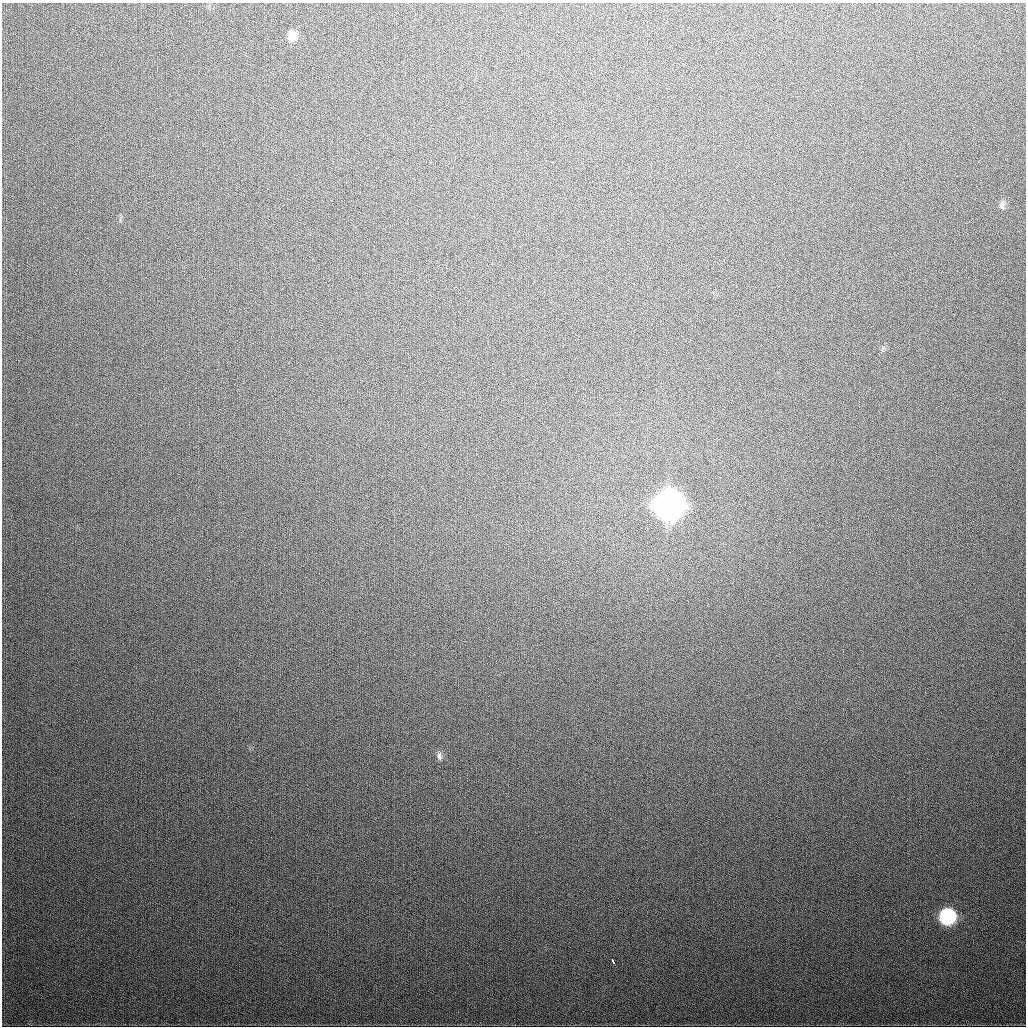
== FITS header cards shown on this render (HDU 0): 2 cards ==
NAXIS1  =                 1024
NAXIS2  =                 1024

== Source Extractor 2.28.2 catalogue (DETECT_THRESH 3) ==
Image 1024 x 1024 px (HDU 0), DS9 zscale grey, 1 PNG px = 1 image px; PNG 1028 x 1028 px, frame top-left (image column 1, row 1024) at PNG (2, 3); no overlay
Background 369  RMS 14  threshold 41.6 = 3 sigma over >= 5 px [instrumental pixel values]
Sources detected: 7; all 7 listed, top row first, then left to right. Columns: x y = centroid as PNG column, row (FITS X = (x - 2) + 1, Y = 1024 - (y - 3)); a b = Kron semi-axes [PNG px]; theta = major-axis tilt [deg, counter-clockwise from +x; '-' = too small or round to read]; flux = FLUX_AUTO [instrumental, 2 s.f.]
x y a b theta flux
292 36 13 10 -89 8.5e+03
1002 204 12 6 -90 2.9e+03
669 505 13 12 - 2.0e+06
624 514 3 2 - 1.7e+03
439 756 11 6 -84 3.5e+03
947 916 10 10 - 1.4e+05
613 961 4 3 - 4.0e+03